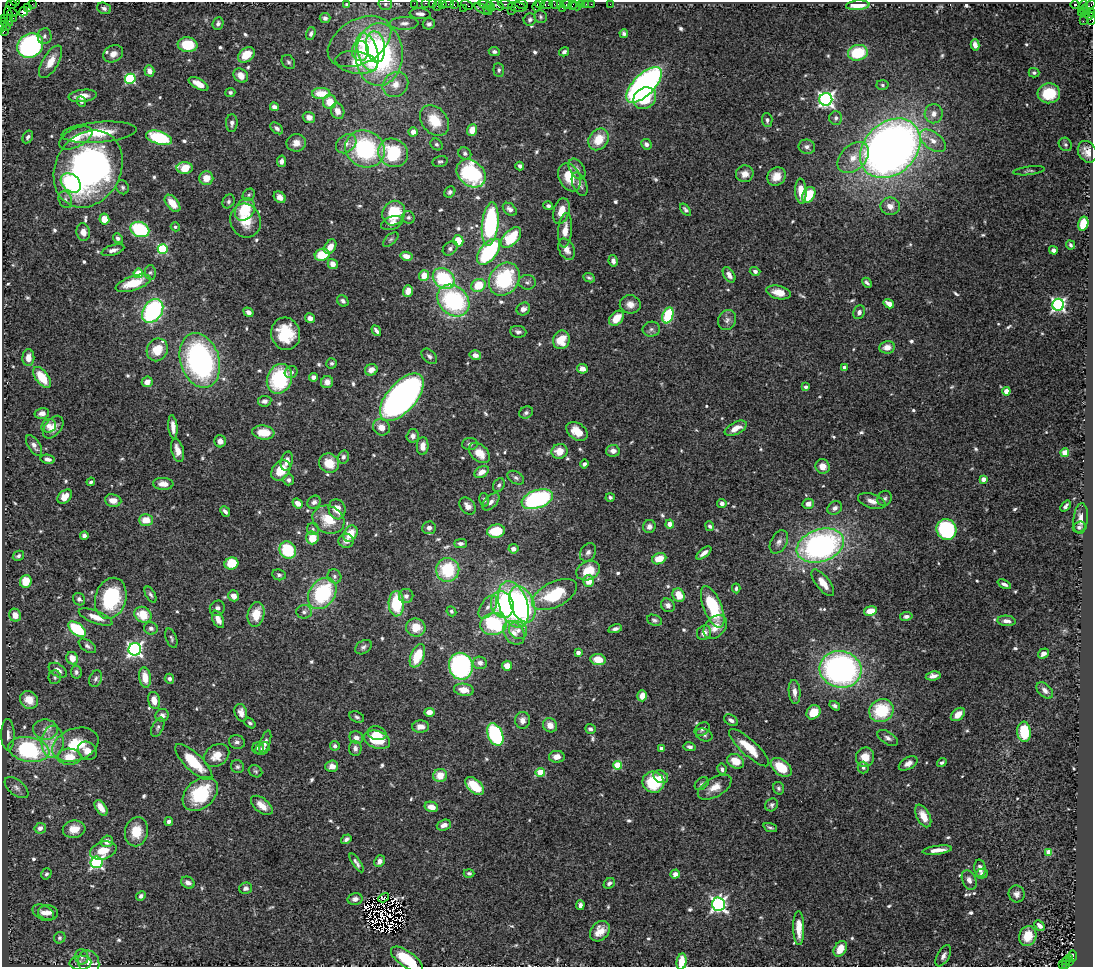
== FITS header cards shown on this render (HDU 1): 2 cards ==
NAXIS1  =                 1091
NAXIS2  =                  965

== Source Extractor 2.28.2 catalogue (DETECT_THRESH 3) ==
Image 1091 x 965 px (HDU 1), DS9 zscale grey, 1 PNG px = 1 image px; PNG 1095 x 969 px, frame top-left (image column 1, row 965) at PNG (2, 2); each listed source drawn as its Kron ellipse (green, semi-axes under 4 px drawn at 4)
Background 1.02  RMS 0.032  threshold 0.0975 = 3 sigma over >= 5 px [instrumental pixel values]
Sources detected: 673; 6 with non-positive FLUX_AUTO (blend fragments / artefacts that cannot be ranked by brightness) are neither listed nor drawn; of the other 667, the 500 brightest by FLUX_AUTO listed and drawn (167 fainter detections omitted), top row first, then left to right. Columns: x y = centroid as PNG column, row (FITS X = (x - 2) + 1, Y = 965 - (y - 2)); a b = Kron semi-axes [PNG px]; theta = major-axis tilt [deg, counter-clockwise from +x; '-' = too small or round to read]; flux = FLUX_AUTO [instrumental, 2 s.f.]
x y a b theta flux
15 2 4 2 - 14
414 3 2 2 - 20
426 3 3 2 - 48
432 3 2 2 - 28
12 4 6 2 -2 15
32 4 2 2 - 52
347 4 3 3 - 5.3
385 4 7 5 1 4.5
443 4 2 2 - 43
448 4 6 2 5 60
454 4 4 3 - 61
505 4 7 3 -7 280
521 4 7 2 -10 270
540 4 4 3 - 90
547 4 6 3 0 180
555 4 6 4 -10 160
561 4 2 2 - 63
566 4 5 3 - 94
581 4 4 3 - 79
586 4 2 2 - 13
591 4 2 2 - 21
610 4 2 2 - 8.5
1084 4 4 2 - 21
437 5 5 2 - 190
467 5 6 3 -30 99
486 5 7 4 -17 270
497 5 7 3 -28 270
572 5 5 3 - 32
858 5 12 4 4 29
1075 5 4 3 - 1100
537 6 5 3 - 150
576 6 5 2 - 14
1089 6 8 3 35 160
28 7 3 3 - 45
490 7 5 3 - 180
517 7 9 5 -11 260
104 8 7 5 -19 7.7
463 8 3 2 - 32
562 8 2 2 - 38
483 9 9 4 -27 80
487 10 2 2 - 32
512 10 3 2 - 65
1084 10 4 3 - 24
23 12 5 3 - 140
1081 12 2 2 - 31
12 13 5 3 - 69
1091 13 5 4 - 190
420 14 10 5 -6 12
1089 15 3 3 - 170
9 16 10 3 -80 150
541 17 7 6 - 4.5
13 18 2 2 - 33
325 18 5 5 - 6.8
5 19 3 3 - 53
1091 19 6 3 87 120
530 20 6 6 - 5.8
1083 21 2 2 - 33
4 22 4 2 - 77
218 23 6 5 - 6.8
404 23 14 6 1 11
429 24 6 5 - 7.8
3 26 5 2 - 100
6 27 2 2 - 15
4 31 3 2 - 90
311 34 7 4 72 6.3
624 34 4 4 - 5.9
44 36 8 7 - 7.4
359 41 34 22 30 100
30 45 13 11 37 400
188 45 10 7 -5 73
975 45 6 4 -75 15
375 47 15 9 -83 120
360 51 10 8 89 23
367 52 19 10 -73 62
494 52 5 4 - 6.1
564 52 5 4 - 6.2
858 53 10 7 15 85
113 54 10 8 28 14
246 55 9 6 39 42
379 55 31 23 88 430
51 62 18 8 60 28
288 62 8 6 -50 5.4
357 62 21 11 -8 80
499 70 7 5 -83 5.2
149 71 5 5 - 15
1034 73 5 4 - 5.3
241 76 8 6 -42 18
130 79 5 5 - 220
198 84 11 5 -29 21
395 84 13 12 - 26
644 85 23 10 45 790
882 85 6 5 - 4.7
230 92 5 4 - 5.2
321 93 9 5 1 48
1049 93 11 10 - 88
83 96 14 6 7 23
645 98 12 10 38 78
826 99 6 6 - 730
81 101 5 4 - 5.1
330 102 7 6 - 34
274 107 4 4 - 11
338 111 8 6 -69 18
934 114 9 9 - 17
309 117 6 5 - 14
836 118 6 6 - 6.6
767 120 7 5 -84 6.5
434 121 17 12 -51 59
232 123 9 5 88 8.1
277 128 7 4 -40 6.8
472 130 6 5 - 29
99 132 37 10 5 72
413 132 4 4 - 15
28 137 7 5 60 6.3
76 138 18 9 26 37
159 138 13 6 -16 150
599 139 12 9 54 44
933 141 15 8 -37 21
296 143 9 8 - 17
346 144 11 8 39 14
436 144 6 5 - 5
646 144 5 5 - 8.9
1065 144 7 6 - 4.9
807 147 8 7 - 9
890 148 34 25 44 2000
365 149 20 18 -28 230
1087 152 11 9 -61 20
393 153 15 13 -34 120
465 153 7 5 -31 5.5
853 158 18 12 44 35
281 161 5 4 - 10
440 161 8 5 14 4.9
520 166 4 4 - 6.1
185 168 8 5 -1 52
88 169 40 32 61 760
577 169 11 7 -58 9.9
1029 171 16 4 6 5.3
471 173 16 12 -41 200
745 174 9 8 - 17
776 176 10 8 45 27
569 177 15 10 -63 59
206 178 7 7 - 31
71 183 11 8 -40 170
580 184 12 7 -67 11
123 187 7 6 - 5.8
801 191 12 5 -86 38
450 192 6 5 - 5.5
249 195 7 5 45 4.5
809 195 8 6 61 63
280 197 6 5 - 13
65 200 9 6 -69 7.5
229 201 7 5 59 5.6
172 203 10 5 -50 33
548 206 5 4 - 5.4
890 206 10 8 -9 18
245 209 12 9 59 82
510 209 8 5 -40 10
686 210 7 4 -51 5.8
561 211 13 8 74 28
394 213 12 11 - 83
408 217 6 6 - 4.6
104 219 5 5 - 32
246 221 17 15 -68 50
392 223 11 6 19 12
490 224 21 8 84 280
1083 224 7 5 77 56
175 227 4 4 - 5.9
140 229 10 7 -23 190
565 230 17 7 84 24
83 232 9 7 -79 16
118 238 5 4 - 6.3
511 238 13 7 46 100
391 239 9 5 41 4.7
458 241 6 5 - 40
1070 245 4 3 - 5.2
330 247 8 5 60 24
450 248 8 6 42 7.1
163 249 5 5 - 170
567 249 11 7 -65 19
113 250 12 5 17 11
1053 250 4 4 - 8.1
489 252 15 8 51 210
322 255 7 6 - 66
406 256 6 4 -12 18
613 261 6 4 -81 10
333 264 5 4 - 18
755 271 5 4 - 6.4
150 272 7 6 - 4.7
138 273 5 4 - 77
729 275 8 5 -57 10
424 276 5 5 - 30
589 278 6 4 -24 4.7
444 279 12 9 -41 160
504 279 17 14 55 180
527 282 8 7 - 6.7
133 283 18 7 18 62
867 283 5 3 - 5.1
478 285 7 6 - 54
408 291 6 4 73 22
778 292 12 6 -13 26
343 301 6 5 - 6.4
453 301 18 14 -44 270
630 304 10 9 - 16
889 304 5 4 - 22
1058 305 6 6 - 530
523 309 7 6 - 12
153 311 13 9 56 340
248 312 5 4 - 10
859 312 7 5 66 8.5
668 315 8 5 69 150
310 318 5 4 - 11
616 318 8 6 47 33
727 320 10 8 62 10
651 329 9 7 10 7.2
376 331 6 3 -55 6.7
518 332 8 5 -7 6.7
286 334 16 14 -76 83
561 340 9 8 - 46
887 347 8 6 10 20
157 350 12 10 60 47
475 355 6 4 -14 14
429 356 9 6 -43 7.2
28 358 8 6 88 17
200 360 28 19 -73 600
331 363 5 5 - 4.7
844 367 3 3 - 6.6
582 369 5 4 - 16
371 370 6 5 - 14
291 372 6 5 - 7.7
42 377 12 6 -53 61
314 377 4 4 - 11
279 379 15 12 68 170
147 382 5 5 - 17
327 382 6 6 - 16
806 387 4 3 - 5.9
1006 391 4 4 - 31
402 397 29 14 49 1400
265 401 7 5 8 7.7
42 413 7 5 13 10
526 413 7 5 24 6.6
49 426 7 6 - 11
53 427 13 8 52 20
173 427 12 4 -84 15
381 427 9 8 - 20
736 428 12 6 27 22
577 431 12 8 -34 34
263 432 11 7 -8 42
413 436 7 6 - 10
220 441 6 5 - 12
470 444 8 6 5 7
34 445 12 6 -58 11
423 446 9 6 88 16
177 450 12 6 -74 20
559 451 8 7 - 33
613 451 7 6 - 12
479 453 12 8 -44 33
1065 453 4 4 - 55
343 457 6 5 - 6.9
48 459 7 4 -10 9.4
287 461 9 6 76 16
329 463 10 9 - 46
584 464 4 3 - 5.8
823 466 7 7 - 16
281 470 11 8 48 46
482 472 8 5 32 16
516 478 9 6 -32 6.3
983 479 4 4 - 23
288 480 5 5 - 7.1
91 482 4 3 - 4.5
163 484 10 6 -3 17
499 485 7 5 61 6
65 497 8 5 44 28
610 497 4 4 - 5.3
885 498 8 7 - 6.6
537 499 16 9 18 310
113 500 8 6 -7 17
484 500 7 5 -79 4.9
872 501 14 7 -18 18
314 502 7 6 - 7
491 502 10 6 47 9.7
298 503 5 4 - 19
722 503 4 4 - 9.6
808 504 5 5 - 16
467 506 9 6 -49 12
1065 506 6 3 49 6.2
835 508 8 6 30 10
337 509 10 8 -73 27
225 511 5 3 - 7.4
1081 519 15 7 86 18
146 520 7 5 1 33
328 520 16 13 -26 59
670 524 4 4 - 23
649 526 6 6 - 9.6
710 526 5 4 - 5.4
1079 527 6 5 - 5.4
429 528 7 6 - 10
313 529 6 6 - 5
946 529 10 10 - 240
496 531 9 6 8 70
350 534 8 6 58 40
84 535 4 4 - 6.3
312 538 6 6 - 41
346 541 7 7 - 14
779 542 12 8 61 12
460 544 6 4 0 6.4
820 546 24 16 19 640
513 549 5 4 - 12
288 550 9 8 - 100
588 552 10 7 59 8.5
704 553 9 4 38 11
18 556 6 4 29 5.3
659 559 7 5 21 35
231 563 7 6 - 68
448 570 12 11 - 110
588 571 12 9 25 48
279 575 7 5 -9 5.2
334 576 7 6 - 5.9
26 581 6 6 - 45
589 581 6 5 - 30
823 583 16 7 -51 25
1004 584 7 4 -26 8.1
736 588 5 4 - 4.4
322 593 17 12 55 190
554 594 24 12 27 120
151 595 9 5 -61 5.3
679 595 7 6 - 35
234 596 6 5 - 17
406 596 7 7 - 8.8
111 598 21 15 73 170
79 599 6 5 - 7.1
396 604 12 8 -88 120
513 604 24 14 -71 460
522 604 19 11 -67 220
502 605 13 11 -71 95
668 605 7 6 - 9.3
488 607 13 7 57 14
713 607 22 9 -68 110
217 608 8 7 - 9.5
451 611 5 4 - 4.4
870 611 6 4 9 29
304 612 7 6 - 6.9
256 614 12 8 78 43
15 615 6 6 - 20
143 615 9 7 -34 46
906 616 6 4 10 6.7
96 617 18 6 -21 25
218 619 9 5 -65 21
654 620 8 5 -22 5
1006 621 9 5 -6 11
493 624 13 11 6 230
416 627 9 9 - 37
715 627 13 9 47 25
151 628 7 6 - 7.5
77 629 10 5 -37 140
615 629 7 4 17 7
518 630 9 8 - 16
514 633 12 9 -55 23
704 633 7 7 - 14
171 638 10 5 -70 5.1
87 646 10 5 -36 6.9
363 647 9 6 34 6.4
135 649 6 6 - 700
578 652 4 4 - 11
1043 654 6 4 35 11
417 656 12 6 67 67
72 658 6 5 - 22
598 660 7 5 -8 37
480 663 7 6 - 12
461 666 13 12 - 500
507 666 5 5 - 20
841 669 21 18 -12 640
58 670 10 6 -32 14
76 672 6 5 - 7.2
933 676 7 4 9 12
55 677 7 6 - 4.7
145 677 10 6 -80 30
96 679 8 6 68 6.4
169 679 5 4 - 7
464 690 10 6 -8 24
1045 690 10 6 -44 11
795 692 12 6 -85 13
642 696 5 4 - 19
29 700 10 8 -44 32
154 700 9 6 -78 19
835 706 6 4 -33 5.4
881 711 12 11 - 110
429 712 5 4 - 16
813 712 8 6 46 43
241 713 9 6 -74 14
958 714 8 5 42 22
162 715 7 6 - 11
357 717 8 5 -24 5.2
522 720 8 7 - 14
731 720 7 5 -31 8.3
250 723 6 4 -39 4.6
550 725 7 6 - 20
158 727 10 5 65 6.5
421 727 8 6 2 17
45 729 12 10 -4 19
590 729 5 5 - 7.4
702 729 8 6 36 6.6
1024 732 10 7 -84 81
377 733 9 6 -14 16
8 735 16 6 -89 15
495 735 12 7 -66 250
704 735 9 6 -25 5.6
356 737 7 6 - 11
888 738 11 6 -32 9.2
377 740 13 8 -18 83
52 742 16 11 88 33
237 742 8 7 - 7.2
265 742 12 5 73 7.6
75 745 24 16 20 85
335 746 5 4 - 6.1
690 747 6 4 -9 6.1
258 748 6 5 - 5.3
263 748 7 5 30 7.2
355 748 7 6 - 8.4
661 748 3 3 - 7
749 748 26 8 -43 53
29 749 21 12 -10 250
87 751 10 8 -40 20
217 755 13 10 35 29
69 757 12 8 -2 38
557 757 8 6 2 15
865 757 10 9 - 29
736 761 9 7 -30 38
194 762 24 8 -44 79
908 763 10 6 30 14
942 763 5 4 - 5.2
617 765 4 4 - 89
332 766 6 5 - 15
237 767 7 6 - 5
781 767 12 7 -37 56
863 768 6 5 - 4.5
722 769 5 4 - 6.5
255 771 7 5 -33 4.4
540 772 5 4 - 73
440 775 7 6 - 33
661 777 8 6 -30 15
653 782 11 10 - 100
702 784 8 5 39 4.8
475 786 11 6 -43 71
715 787 18 9 30 27
17 788 14 7 -39 10
779 788 6 5 - 5.5
200 794 20 14 43 130
262 805 13 7 -39 22
772 805 7 6 - 6.4
431 807 7 5 -14 21
101 808 9 5 -56 22
923 816 12 6 -62 29
169 821 4 4 - 8.4
444 825 7 5 19 14
40 828 6 5 - 11
770 828 7 4 -20 4.9
74 829 11 8 8 29
136 832 15 11 79 46
346 839 6 4 34 6.5
107 841 6 5 - 16
937 850 15 4 7 19
103 851 14 8 16 40
1049 852 4 4 - 44
379 861 6 5 - 13
97 862 6 6 - 360
356 863 11 3 -57 7.1
980 868 8 5 -84 15
469 873 5 4 - 4.7
46 874 6 5 - 4.8
675 874 4 4 - 13
982 874 6 5 - 5.9
969 880 10 7 -68 11
188 883 7 5 -29 11
609 883 6 5 - 6.1
246 888 6 5 - 6.5
1017 894 8 8 - 9.7
141 896 5 4 - 6
384 898 6 4 32 11
355 899 7 5 12 8.8
718 904 6 6 - 640
580 905 5 4 - 8.9
43 913 11 7 -28 13
48 913 10 7 -10 12
1039 926 6 4 -46 11
799 928 17 5 -89 30
600 931 11 8 50 27
1028 936 10 8 66 45
60 938 6 5 - 4.9
840 949 8 6 60 35
943 956 12 6 60 10
1072 956 6 3 -90 330
82 957 7 6 - 7.4
1069 958 3 2 - 84
407 959 19 8 -35 90
1066 961 5 3 - 130
681 962 8 5 82 39
1069 962 3 2 - 110
80 963 11 7 4 7.5
89 963 12 10 -68 15
1062 964 3 3 - 74
1065 965 3 3 - 84
At the frame edge (FLAGS 8, measured only in part): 12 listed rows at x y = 15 2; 414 3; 426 3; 432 3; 437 5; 1089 6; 1091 13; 1091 19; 3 26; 4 31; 407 959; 681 962
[167 fainter detections neither listed nor drawn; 6 non-positive-flux detections neither listed nor drawn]